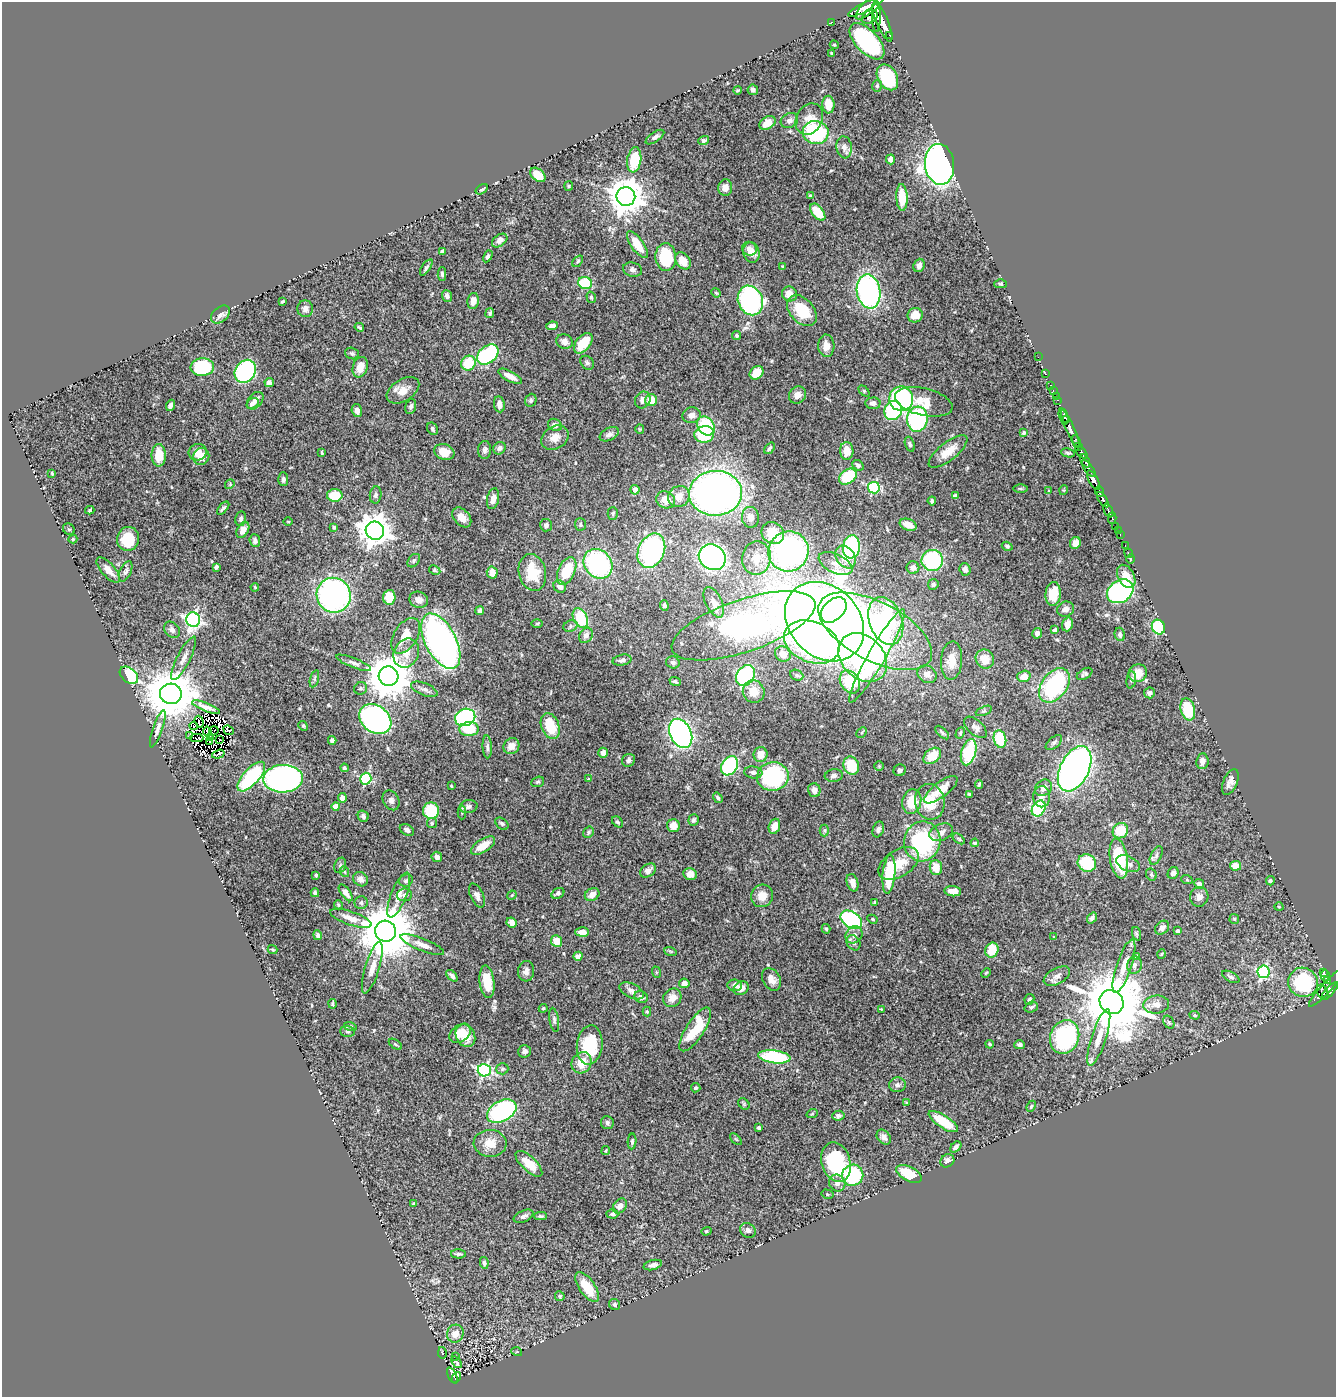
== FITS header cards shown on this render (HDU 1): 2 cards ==
NAXIS1  =                 1334
NAXIS2  =                 1395

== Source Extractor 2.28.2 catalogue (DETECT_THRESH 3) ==
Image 1334 x 1395 px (HDU 1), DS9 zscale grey, 1 PNG px = 1 image px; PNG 1338 x 1399 px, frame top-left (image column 1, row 1395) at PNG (2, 2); each listed source drawn as its Kron ellipse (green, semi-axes under 4 px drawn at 4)
Background 0.662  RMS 0.023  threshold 0.07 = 3 sigma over >= 5 px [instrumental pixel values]
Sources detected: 520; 10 with non-positive FLUX_AUTO (blend fragments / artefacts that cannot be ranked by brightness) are neither listed nor drawn; of the other 510, the 500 brightest by FLUX_AUTO listed and drawn (10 fainter detections omitted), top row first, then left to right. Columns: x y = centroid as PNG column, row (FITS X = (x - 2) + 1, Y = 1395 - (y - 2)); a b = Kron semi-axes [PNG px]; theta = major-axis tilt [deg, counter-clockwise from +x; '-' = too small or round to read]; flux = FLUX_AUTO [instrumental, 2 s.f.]
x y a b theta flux
870 6 18 6 43 1600
862 8 15 4 28 1200
876 16 16 4 -90 890
870 17 8 6 30 570
832 22 3 2 - 5.5
882 22 21 5 -67 1700
890 35 3 3 - 90
867 41 22 11 -47 250
834 45 5 3 - 2
831 53 3 2 - 1.5
887 77 14 9 -61 86
877 86 6 5 - 2.7
737 90 4 2 - 1.6
753 90 5 5 - 4.5
828 105 9 6 -89 24
809 119 16 13 60 23
789 120 9 7 26 6.5
768 123 8 6 33 20
816 133 13 11 -7 150
655 137 10 5 34 5
704 140 5 4 - 3.2
844 147 11 7 -82 9.7
891 159 5 4 - 8.9
634 160 12 7 81 59
940 164 21 14 -83 840
538 175 9 5 -40 23
569 186 5 4 - 1.8
725 188 8 7 - 10
482 189 6 4 33 2.7
810 196 4 3 - 2.8
626 197 9 9 - 3600
902 197 13 5 -88 34
818 212 10 5 -52 40
500 240 9 5 36 7.4
637 245 15 6 -55 30
749 249 7 6 - 7.2
443 251 4 3 - 3.2
751 253 10 8 -72 13
488 256 6 4 61 3.9
666 257 14 10 -86 79
578 261 6 4 51 2.4
683 261 9 6 -55 25
919 265 7 5 68 7.9
783 266 4 3 - 1.6
426 267 9 4 56 3.2
632 270 9 7 -16 5.4
442 274 6 4 -89 3.4
585 283 7 6 - 78
1001 284 6 4 1 2.2
869 291 17 11 -80 360
716 293 5 4 - 1.7
789 294 8 7 - 17
447 296 6 5 - 5.3
591 297 6 4 -73 2.4
750 300 15 12 -68 270
473 301 8 5 80 14
282 302 4 2 - 2
305 309 8 8 - 6.4
802 311 18 12 -48 55
490 313 5 4 - 3.3
220 314 11 7 41 8.3
915 315 8 7 - 21
552 326 6 4 7 6.6
359 327 5 3 - 2.4
736 336 4 4 - 2.6
564 341 8 7 - 8.7
583 343 12 7 51 31
826 346 11 8 -87 14
352 353 7 5 -19 3.4
488 355 12 8 38 160
1038 357 2 2 - 6
468 363 8 7 - 46
587 363 8 6 -47 3.7
202 367 11 9 5 120
360 367 10 7 71 22
245 371 12 10 56 200
757 373 7 6 - 28
1045 374 3 3 - 20
510 376 13 5 -29 13
269 383 4 4 - 5.7
1051 385 3 2 - 17
403 390 18 11 32 19
864 391 6 4 -45 1.9
1053 391 3 2 - 22
797 395 9 8 - 11
1056 396 2 2 - 11
901 399 12 12 - 260
531 400 6 5 - 3.3
643 400 9 7 59 9.2
651 400 6 6 - 27
1057 400 3 2 - 22
255 401 10 6 50 10
924 402 29 13 -13 34
252 403 6 4 35 5.8
873 403 7 5 3 7.1
499 404 8 5 -81 10
170 405 6 4 68 5.9
411 407 7 5 72 4.6
893 410 10 8 64 130
357 411 6 5 - 7
692 415 9 7 13 9.2
1064 416 8 4 -75 580
917 419 12 10 83 210
1066 420 4 2 - 290
555 425 7 6 - 5
706 426 10 8 -53 85
432 429 7 5 -60 3.3
640 429 5 4 - 1.6
1070 429 21 4 -66 870
1024 433 4 3 - 1.9
609 434 10 6 26 6.2
704 434 10 8 13 73
555 438 14 11 32 15
1076 441 6 3 -67 85
910 444 8 4 -71 3
1078 447 4 3 - 140
499 448 6 6 - 5.1
769 448 6 4 51 3.7
485 450 9 6 86 5.9
847 451 9 6 -88 21
948 451 23 9 38 22
198 452 9 8 - 11
444 452 10 7 -19 22
1082 452 7 4 -46 320
322 453 4 3 - 1.9
1068 453 7 4 -10 2.8
159 455 11 7 90 30
201 457 8 8 - 20
1085 461 7 3 -65 250
858 465 6 4 -40 4.5
1089 469 10 4 -51 330
52 473 4 2 - 1.8
848 477 9 7 36 76
283 479 7 5 -89 4.4
1094 480 11 4 -61 1300
230 484 5 4 - 1.8
874 488 6 6 - 190
1020 488 7 3 0 1.9
635 490 5 4 - 9.5
1064 490 5 3 - 1.3
1049 491 4 3 - 1.4
1100 491 5 3 - 200
716 493 26 22 2 820
335 495 8 6 0 41
376 495 8 6 83 5.1
955 496 4 4 - 6.9
679 497 11 10 - 18
493 499 10 6 78 13
666 500 9 8 - 20
1103 500 8 4 -58 700
932 501 4 3 - 2.9
223 508 8 4 47 3.4
90 510 4 3 - 2
1108 510 7 3 -67 140
613 513 6 5 - 3.5
462 517 11 7 -47 15
750 517 10 8 -85 12
1112 518 5 3 - 98
241 519 7 5 79 3.5
288 522 5 3 - 1.3
580 524 6 5 - 3.3
546 525 6 6 - 4.6
908 525 9 5 -21 18
1115 526 3 3 - 32
334 527 4 3 - 2.3
69 529 6 5 - 3
243 530 8 5 60 11
1118 530 2 2 - 6.4
375 531 9 9 - 2600
773 533 12 10 -40 40
1120 535 3 2 - 13
73 539 4 4 - 2.2
128 539 12 11 - 47
255 541 6 5 - 4.8
1075 543 6 5 - 9.8
1007 546 5 4 - 3.1
1125 546 3 2 - 7.9
851 547 11 8 83 190
651 551 18 13 67 240
788 551 20 20 - 400
1129 553 5 2 - 8.1
712 557 14 12 -37 450
846 557 12 9 -58 27
756 558 16 14 80 30
1130 559 5 3 - 1.6
932 560 10 10 - 140
414 561 7 5 49 3.3
598 564 16 13 -49 230
835 564 18 9 -26 15
216 567 4 3 - 3.4
913 568 6 6 - 8.4
965 569 6 5 - 7.3
108 570 16 6 -48 16
435 570 6 4 -28 2.2
126 571 11 5 66 5.4
567 571 14 8 66 57
492 572 6 5 - 14
532 572 19 13 -77 56
1126 576 12 8 -62 22
933 584 5 5 - 4
255 587 4 3 - 1.6
560 587 6 5 - 9.7
1120 591 14 11 34 260
1053 594 12 7 87 28
334 595 17 17 - 420
389 597 7 6 - 41
419 600 9 8 - 10
714 602 16 8 -63 14
664 605 5 4 - 3.9
1065 609 8 7 - 8.2
480 610 4 4 - 3.6
834 610 15 10 45 240
580 618 10 7 -62 73
193 620 7 7 - 420
886 621 24 16 -70 280
824 622 44 35 -46 2200
537 623 6 4 1 1.9
1067 624 7 5 73 11
570 626 7 5 25 3.8
743 626 75 26 19 1100
1158 627 7 6 - 120
172 630 9 7 -46 6.5
1055 630 4 4 - 5.6
875 631 62 29 -28 420
1037 633 5 5 - 7
1120 634 7 5 -75 4.7
586 635 8 6 59 7.6
406 636 20 11 58 26
441 641 30 15 -62 750
812 642 29 20 -23 340
406 653 15 12 67 22
783 654 8 7 - 10
877 656 53 8 60 240
184 658 24 6 63 12
863 658 27 21 -46 420
985 659 10 9 - 20
622 660 9 5 13 4.5
952 661 19 10 86 22
673 662 7 6 - 4.5
353 663 18 4 -22 6.7
1138 673 9 8 - 22
927 674 10 8 -35 9.4
1085 674 8 5 30 3.7
129 675 10 7 -42 99
797 675 7 5 -23 2.5
389 676 10 9 - 6200
745 676 11 8 56 190
1024 676 6 5 - 16
314 679 9 4 74 2.7
1131 680 8 4 83 3.4
675 681 6 4 -19 2.7
850 682 12 9 -56 69
1054 685 19 12 53 170
361 688 6 6 - 3.6
424 689 14 6 -22 6.8
754 692 11 10 - 23
1149 693 5 5 - 5
171 694 11 10 - 8800
206 707 15 3 -21 8.5
1188 709 11 7 -74 58
984 711 8 4 22 3.1
465 717 10 8 20 200
375 719 17 13 -38 430
199 722 6 2 -72 3.5
194 726 4 2 - 1.2
303 726 5 4 - 1.9
550 726 13 9 -69 43
975 727 14 7 -42 6.8
158 729 19 4 71 8
469 729 10 7 4 48
229 730 5 3 - 4.9
214 731 5 2 - 1.6
207 732 5 2 - 5.1
862 732 6 3 45 1.6
942 732 8 4 -44 2.8
681 733 15 10 -63 440
960 733 6 4 62 1.8
190 736 3 2 - 3.8
211 737 3 2 - 1.9
197 738 7 2 1 1.2
219 739 3 2 - 2.7
1000 739 9 6 -77 59
332 740 4 4 - 5.8
210 741 2 2 - 1.6
1054 743 10 5 41 4.2
511 746 8 7 - 13
487 747 11 4 -87 4.7
969 752 13 7 74 76
603 753 5 4 - 7.6
218 754 6 2 17 2.4
761 754 7 7 - 18
932 756 10 7 39 30
628 760 7 6 - 5
1202 761 8 6 83 8.7
730 766 10 7 57 140
851 766 9 7 -70 48
879 766 4 4 - 1.4
344 768 4 4 - 2.6
1075 769 24 14 63 920
900 770 6 6 - 4.3
753 772 9 6 -7 5.3
773 776 16 14 9 200
834 776 9 6 7 5.4
251 777 18 8 48 130
283 779 19 14 2 540
366 779 6 5 - 160
588 779 4 3 - 1.2
538 782 7 5 20 2.5
1230 782 14 7 66 9.5
979 784 4 2 - 1.9
451 786 3 2 - 1.3
1044 788 9 7 40 8.7
814 790 7 6 - 7.8
941 790 20 7 38 29
970 794 4 3 - 2.3
1042 797 10 8 89 7.7
342 798 5 4 - 6.2
718 798 5 3 - 2.9
391 800 10 7 -61 6.6
912 802 12 9 77 36
930 802 18 14 -78 38
336 806 4 4 - 18
468 807 9 6 10 5.2
1039 808 8 6 58 110
431 811 8 8 - 72
462 812 7 4 89 2
363 816 6 5 - 4.9
693 820 6 5 - 3.2
617 822 6 4 -49 3.1
432 823 5 5 - 2.7
502 824 7 5 -39 3.4
673 826 6 6 - 15
774 826 8 5 71 17
878 829 8 5 70 4.3
407 830 7 5 -30 4.9
824 830 6 4 90 2.2
1120 831 8 7 - 36
588 832 6 5 - 2.7
941 832 12 8 21 9.1
959 839 7 3 -35 2
922 841 20 18 80 170
975 843 4 3 - 2.3
483 846 14 6 33 23
1156 856 10 5 64 4.7
437 857 5 5 - 8.1
1119 859 20 8 -81 83
899 863 22 13 33 37
1087 863 9 8 - 74
1128 864 12 7 -24 9.3
340 865 8 5 69 3.1
1235 866 5 5 - 16
936 867 7 6 - 22
648 871 8 6 36 8.6
345 872 5 3 - 1.6
1173 873 6 5 - 6.3
690 874 7 6 - 12
889 874 20 6 84 73
1151 874 6 5 - 3.2
316 875 3 3 - 2.3
361 879 8 6 -41 7.4
1187 880 6 4 -19 1.6
406 881 7 6 - 3.5
1270 881 4 4 - 2.1
852 883 9 5 -73 11
1199 884 5 4 - 6.4
953 891 8 5 -5 13
315 893 4 3 - 4.5
346 893 10 4 -54 9.6
558 893 7 5 31 4.6
592 894 8 6 32 12
399 895 24 7 69 17
404 895 7 6 - 4.5
477 895 13 6 -66 9
512 895 5 4 - 1.6
762 896 11 11 - 18
1199 897 10 9 - 9
875 902 4 3 - 2.4
361 903 6 6 - 4.9
338 905 4 3 - 2
1279 907 4 4 - 1.8
351 918 21 7 -19 15
1092 918 6 4 53 4.5
872 919 5 4 - 2.7
1234 919 5 5 - 1.9
851 920 12 8 -33 240
512 922 5 5 - 9.8
1162 928 8 6 42 5.9
826 929 5 4 - 2.4
386 931 11 10 - 11000
1178 931 4 3 - 5.2
582 932 7 4 -2 9.9
1137 934 7 4 -71 2.4
318 935 5 4 - 3.5
854 935 9 8 - 7.5
1053 937 4 3 - 1.3
557 941 6 5 - 21
854 943 8 6 -55 4.7
422 945 23 6 -22 14
272 950 5 3 - 1.9
992 950 7 6 - 32
670 951 6 4 -19 2
1161 954 5 3 - 1.3
578 956 5 4 - 5.1
1136 957 4 4 - 4.6
1134 965 9 7 76 6.1
1124 966 28 7 72 23
372 968 27 7 73 16
526 971 10 8 85 7.9
656 972 6 3 -72 1.6
1263 972 6 6 - 230
1323 972 4 4 - 70
986 973 5 3 - 1.4
452 976 7 4 -46 4.7
1057 976 14 8 29 9.7
1325 976 6 3 -88 93
1231 977 9 4 -29 4.1
771 979 12 8 -60 12
1328 980 3 2 - 59
487 982 16 7 -83 40
1303 982 15 14 - 130
684 983 5 4 - 12
735 985 7 5 -7 6.9
1327 987 25 5 47 260
741 988 8 6 37 14
632 991 13 7 -26 9
1330 991 12 4 47 230
1323 992 8 5 -66 140
641 997 7 6 - 5.6
672 998 10 8 47 14
1029 999 5 4 - 3
1111 1002 13 11 -42 16000
333 1004 5 3 - 2
1156 1005 13 9 7 13
1031 1007 7 5 20 3.5
543 1008 4 4 - 1.8
881 1009 4 3 - 1.3
647 1012 5 4 - 1.8
1195 1015 5 4 - 2.1
554 1020 12 4 -82 4
1169 1022 7 5 -58 3.1
350 1026 6 4 -16 2.2
695 1029 25 9 57 55
348 1031 7 5 -3 3.1
460 1033 12 8 36 23
465 1036 12 9 -63 25
1065 1037 17 14 70 180
1099 1037 29 7 72 26
395 1044 7 4 -35 2
990 1044 4 3 - 2
590 1045 20 13 84 84
1020 1045 5 4 - 4.1
525 1051 6 6 - 5.3
774 1057 16 6 -7 140
582 1063 11 9 57 27
502 1069 6 5 - 2.9
484 1070 6 6 - 300
897 1085 8 7 - 5.6
696 1088 5 4 - 2.6
907 1103 3 2 - 1.3
744 1104 6 5 - 2.1
1031 1106 6 4 67 2
502 1111 16 10 29 260
812 1114 6 3 19 1.3
838 1116 6 5 - 5.4
943 1122 17 6 -33 49
607 1123 6 6 - 4.1
759 1128 4 3 - 3
884 1137 8 6 -51 6.5
736 1139 7 2 -45 1.5
632 1141 8 4 86 3.3
490 1143 16 13 -3 25
956 1147 6 4 49 4.8
606 1151 4 2 - 1.5
947 1161 7 6 - 8
836 1162 20 14 -74 140
529 1164 17 7 -43 28
909 1174 14 7 -27 44
853 1175 11 10 - 120
837 1183 8 8 - 9.1
827 1194 6 4 -14 1.9
414 1204 3 3 - 2.5
620 1206 8 6 53 8.7
612 1214 6 4 -5 4.7
524 1216 10 5 23 5.3
540 1216 6 3 -2 2.7
748 1230 8 7 - 5.2
706 1231 5 4 - 1.7
458 1254 7 4 -1 4.1
484 1263 6 4 -79 2.9
653 1265 9 5 15 6.3
587 1287 17 8 -56 38
560 1296 5 4 - 2.4
615 1305 6 5 - 3.1
455 1334 9 8 - 14
517 1352 5 3 - 1.5
442 1353 6 2 -78 1.6
455 1356 3 2 - 2.6
457 1362 6 3 -50 2.9
452 1375 9 3 -65 140
456 1377 6 3 61 110
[10 fainter detections neither listed nor drawn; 10 non-positive-flux detections neither listed nor drawn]